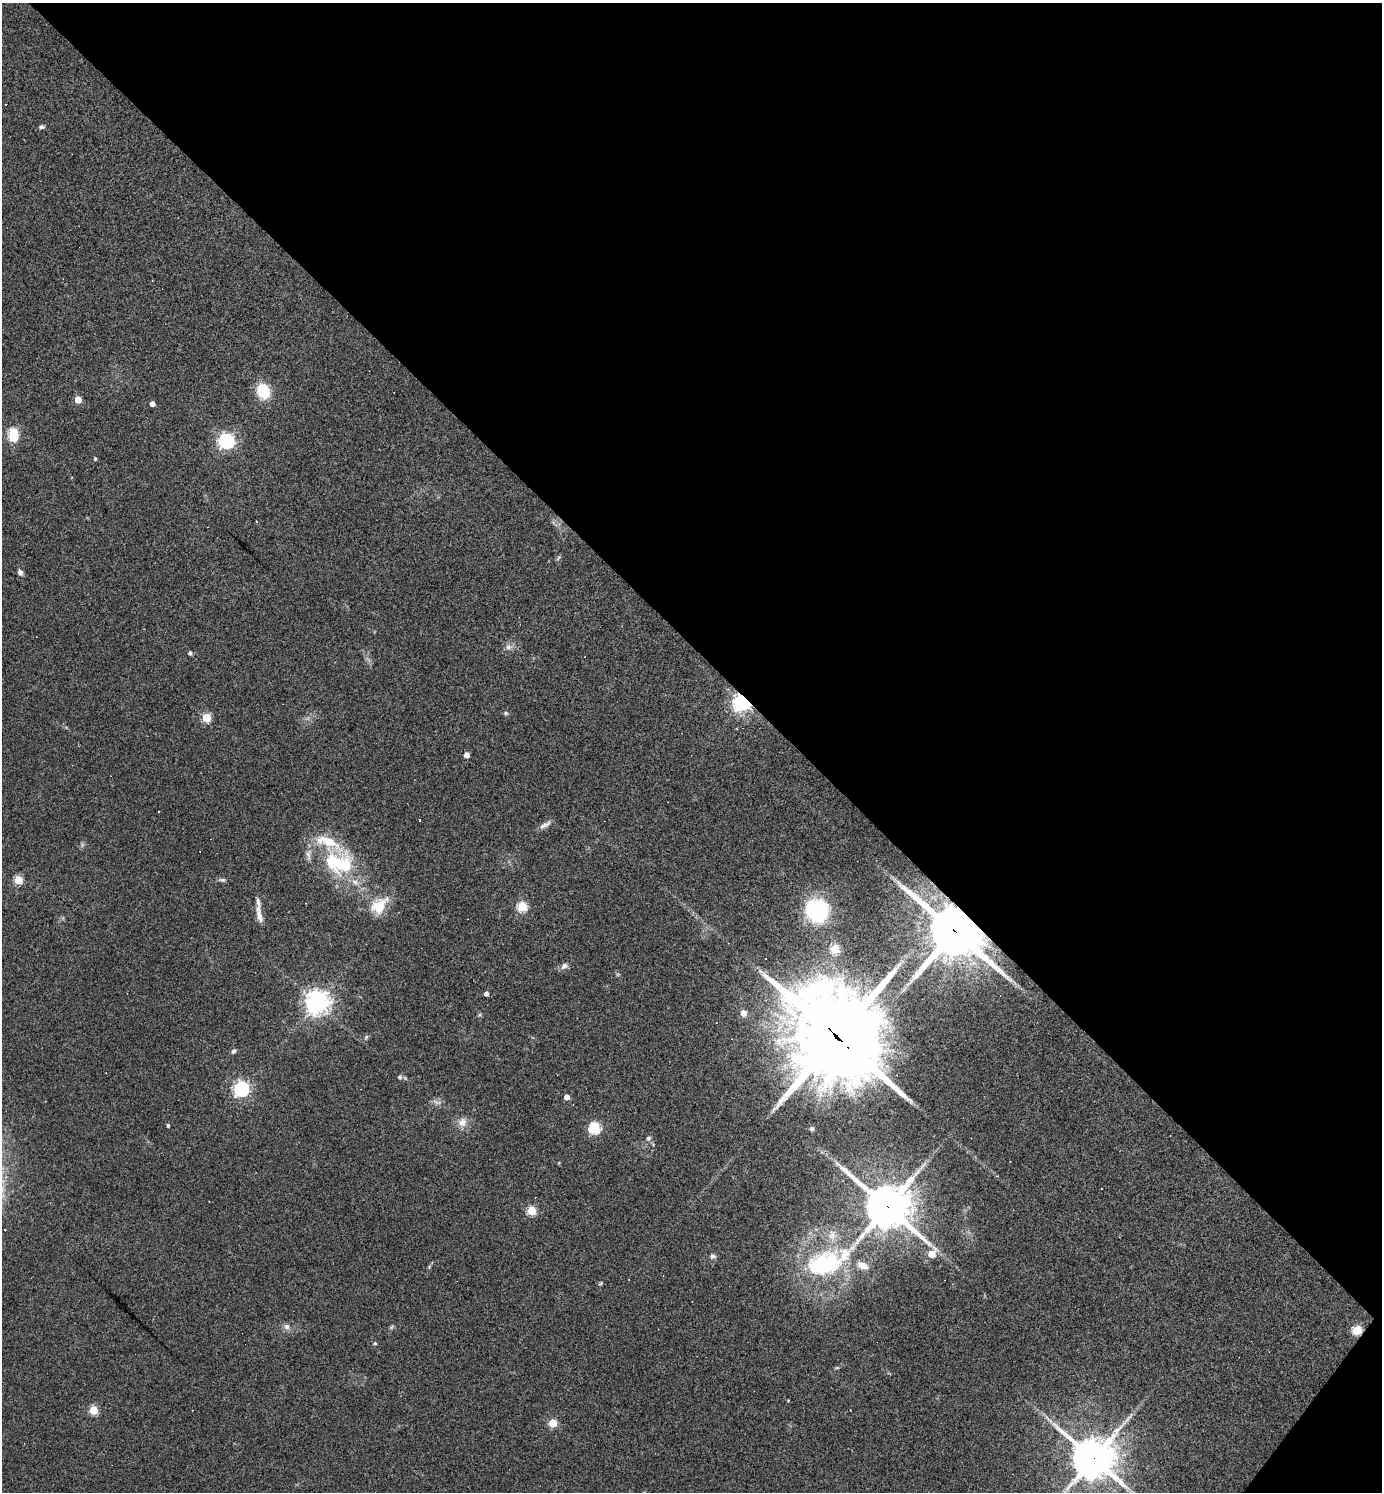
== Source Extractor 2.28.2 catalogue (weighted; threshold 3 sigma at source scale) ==
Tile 8 of 4 x 4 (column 4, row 2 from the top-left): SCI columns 4290-5669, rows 2981-4470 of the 5962 x 5960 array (HDU 1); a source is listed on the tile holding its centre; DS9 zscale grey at full resolution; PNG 1384 x 1494 px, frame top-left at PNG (2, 3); no overlay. Shown black and unused: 44% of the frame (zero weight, under 3 of 4 exposures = <1% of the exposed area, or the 3 px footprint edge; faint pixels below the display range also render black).
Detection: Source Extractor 2.28.2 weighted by HDU 2 'WHT'; one run over the whole footprint, this tile lists its part. Background 0.0419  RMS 0.0048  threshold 0.0218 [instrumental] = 3 sigma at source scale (4.5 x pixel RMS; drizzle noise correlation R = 1.50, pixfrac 1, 0.05/0.05 arcsec/px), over >= 5 px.
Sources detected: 81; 5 too faint to see at this stretch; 1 inside a brighter object's white glare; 7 cosmic-ray / hot-pixel residue — not listed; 7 inside a brighter listed object's ellipse — not listed separately; the other 61 listed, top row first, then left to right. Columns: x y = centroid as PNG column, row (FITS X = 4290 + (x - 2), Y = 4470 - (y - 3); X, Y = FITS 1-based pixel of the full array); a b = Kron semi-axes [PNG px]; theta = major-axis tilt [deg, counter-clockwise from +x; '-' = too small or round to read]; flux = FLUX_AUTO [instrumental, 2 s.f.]
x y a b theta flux
41 127 7 5 15 1.1
263 391 17 13 -67 16
78 399 5 5 - 9.3
152 404 4 4 - 3.1
13 432 5 5 - 28
227 441 7 6 - 150
95 459 4 4 - 0.78
558 558 9 4 51 0.78
20 572 7 6 - 1.8
509 647 10 9 - 2.5
190 653 5 4 - 1
728 689 5 4 - 0.64
742 702 6 6 - 280
506 713 7 5 -16 0.97
206 717 5 5 - 25
467 755 5 4 - 3.9
545 825 18 6 32 2.6
338 863 47 31 -32 45
18 880 5 5 - 22
222 880 10 5 -4 1.3
258 902 17 5 -75 2.2
306 903 2 2 - 0.36
379 906 24 17 45 14
522 907 5 5 - 36
817 911 19 18 - 53
259 914 11 8 -77 2.3
954 931 20 16 -41 2700
835 949 5 5 - 25
564 966 10 8 31 2.1
486 994 4 4 - 1.9
317 1002 8 8 - 480
743 1013 5 4 - 4.8
480 1015 7 4 20 0.7
716 1022 3 2 - 0.27
366 1037 8 5 63 0.95
836 1037 38 33 -51 5800
234 1051 6 5 - 1.4
400 1077 7 6 - 1.2
242 1089 6 6 - 160
567 1097 4 4 - 3.9
437 1102 15 5 -14 2
462 1122 13 12 - 4.7
168 1125 4 4 - 0.93
595 1128 6 6 - 55
812 1129 6 5 - 1.1
648 1138 8 7 - 1.5
1010 1161 3 2 - 0.24
887 1207 24 15 -44 1700
532 1211 5 5 - 26
713 1256 8 7 - 1.5
825 1263 60 25 25 66
429 1267 6 4 73 0.66
287 1327 10 8 -19 2.4
391 1327 7 4 37 0.82
1357 1330 6 5 - 29
375 1343 4 4 - 0.81
788 1400 3 3 - 0.41
93 1410 5 5 - 20
850 1410 2 2 - 0.38
553 1423 5 5 - 22
1093 1458 16 15 - 1500
Overlapping masked pixels (flux is a lower limit): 6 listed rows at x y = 742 702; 954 931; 836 1037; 887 1207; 1357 1330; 1093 1458
Isophote crosses this tile's border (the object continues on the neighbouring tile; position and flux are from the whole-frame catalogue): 1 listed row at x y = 1093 1458